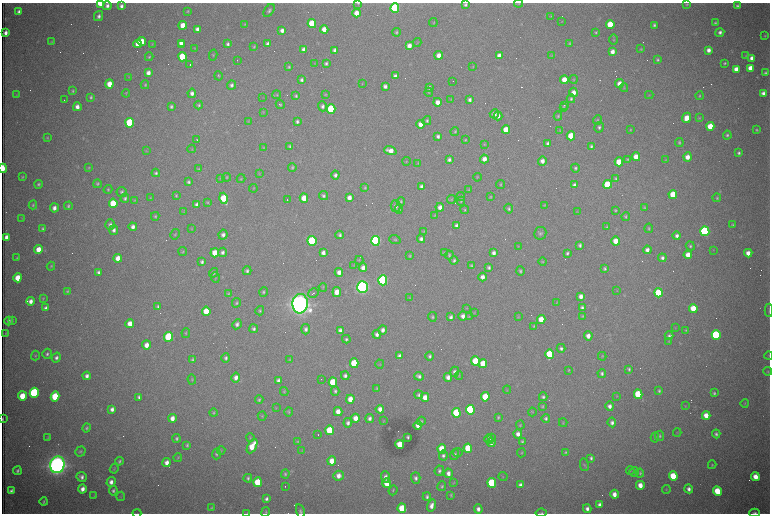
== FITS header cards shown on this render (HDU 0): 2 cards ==
NAXIS1  =                 1536 /fastest changing axis
NAXIS2  =                 1023 /next to fastest changing axis

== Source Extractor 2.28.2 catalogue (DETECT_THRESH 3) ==
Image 1536 x 1023 px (HDU 0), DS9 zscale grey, zoomed out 1/2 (1 PNG px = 2 x 2 image px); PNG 772 x 516 px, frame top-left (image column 1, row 1022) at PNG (2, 3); each listed source drawn as its Kron ellipse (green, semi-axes under 4 px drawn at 4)
Background 2990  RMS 34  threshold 101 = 3 sigma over >= 5 px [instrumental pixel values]
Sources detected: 604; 99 cannot appear on this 1/2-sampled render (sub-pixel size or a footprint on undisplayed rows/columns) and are neither listed nor drawn; of the other 505, the 500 brightest by FLUX_AUTO listed and drawn (5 fainter detections omitted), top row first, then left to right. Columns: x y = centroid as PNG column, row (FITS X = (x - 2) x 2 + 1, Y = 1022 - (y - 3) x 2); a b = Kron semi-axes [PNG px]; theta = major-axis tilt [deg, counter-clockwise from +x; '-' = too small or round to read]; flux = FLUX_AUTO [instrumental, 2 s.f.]
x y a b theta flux
100 3 4 3 - 1.9e+05
358 3 4 2 - 6.2e+03
519 3 4 3 - 4.7e+03
465 4 4 4 - 1.5e+04
687 4 4 3 - 8.8e+03
107 6 4 4 - 2.7e+04
121 6 4 3 - 2.5e+04
737 6 4 4 - 1.5e+04
395 8 5 4 - 1.1e+06
269 10 7 4 54 1.7e+04
187 11 4 3 - 7.4e+03
19 12 3 3 - 2.1e+04
356 13 4 4 - 8.2e+04
99 16 5 4 - 2.3e+04
551 16 3 2 - 4.6e+03
562 21 4 2 - 3.5e+03
433 23 4 3 - 4.9e+03
715 23 4 4 - 1.2e+04
245 24 3 3 - 6.1e+03
312 24 4 4 - 2.8e+05
610 24 4 4 - 2.0e+05
183 25 4 4 - 1.1e+05
654 25 3 3 - 1.3e+04
197 29 4 3 - 3.4e+04
324 29 4 4 - 6.6e+04
282 30 4 4 - 3.5e+04
396 32 4 3 - 1.0e+04
596 32 3 3 - 8.5e+03
720 32 4 4 - 2.4e+04
5 33 4 3 - 3.7e+04
765 36 4 3 - 7.3e+03
614 40 5 3 - 7.0e+03
51 41 4 3 - 5.6e+03
142 41 4 4 - 1.3e+05
417 42 4 2 - 4.4e+03
181 43 4 4 - 4.0e+04
570 43 4 3 - 8.4e+03
138 44 4 4 - 7.3e+04
152 44 3 3 - 4.5e+03
227 44 4 3 - 1.8e+04
268 44 4 3 - 2.4e+04
182 45 2 1 - 8.0e+03
409 46 4 4 - 5.3e+04
254 47 3 3 - 7.5e+03
195 48 3 2 - 3.9e+03
641 49 3 3 - 7.2e+03
304 50 4 4 - 4.9e+04
335 50 4 3 - 2.6e+04
709 50 4 4 - 3.8e+04
612 52 4 3 - 4.6e+04
213 55 5 3 - 8.0e+03
439 55 4 4 - 5.0e+04
746 55 4 3 - 6.4e+03
499 56 4 3 - 4.3e+04
552 56 4 3 - 4.5e+03
149 57 4 4 - 9.1e+03
182 57 4 4 - 3.0e+05
752 58 4 4 - 5.7e+04
237 60 2 1 - 4.6e+03
658 60 3 3 - 1.2e+04
315 63 3 2 - 3.5e+03
326 63 4 3 - 1.5e+04
724 63 3 3 - 9.8e+03
190 65 2 1 - 2.0e+05
289 67 4 3 - 9.7e+03
473 67 4 3 - 4.9e+03
750 68 4 4 - 9.3e+04
736 69 4 4 - 5.8e+04
148 73 4 4 - 4.1e+04
765 73 3 3 - 1.2e+04
218 76 5 3 - 8.1e+03
395 76 4 3 - 2.5e+04
129 77 3 2 - 3.7e+03
573 79 4 4 - 6.8e+03
301 80 4 4 - 1.8e+04
564 80 4 4 - 1.0e+05
453 81 2 1 - 7.8e+03
109 84 4 4 - 1.1e+05
362 84 3 2 - 4.1e+03
619 84 4 4 - 6.6e+04
145 85 4 3 - 9.0e+03
231 85 4 4 - 1.9e+04
385 86 4 3 - 2.5e+04
429 87 4 4 - 1.9e+04
624 88 4 3 - 7.2e+03
73 91 4 3 - 9.9e+03
429 92 4 3 - 6.0e+03
573 92 4 4 - 5.6e+04
126 93 4 3 - 6.1e+03
192 93 4 4 - 2.7e+04
763 93 4 3 - 2.8e+04
16 95 4 2 - 3.5e+03
277 95 4 4 - 9.2e+03
325 95 4 3 - 5.4e+03
649 95 4 3 - 5.8e+03
296 96 4 3 - 1.0e+04
700 96 4 3 - 8.2e+03
91 97 4 3 - 1.1e+04
263 98 4 1 - 3.8e+03
451 99 4 2 - 3.7e+03
571 99 4 4 - 1.3e+04
64 100 2 1 - 5.1e+03
469 100 4 3 - 2.2e+04
437 102 4 4 - 4.9e+04
199 105 4 4 - 1.1e+04
280 105 4 4 - 8.8e+03
564 105 2 1 - 3.6e+03
171 106 4 3 - 1.4e+04
322 106 5 4 - 2.2e+04
77 107 4 4 - 4.2e+04
563 107 4 3 - 6.3e+03
331 109 5 4 - 5.9e+05
263 112 4 2 - 5.1e+03
494 114 4 4 - 3.3e+04
498 116 4 4 - 3.2e+04
558 116 4 3 - 8.0e+03
687 118 5 4 - 9.4e+04
699 118 4 3 - 6.2e+03
597 120 5 4 - 8.4e+03
248 121 4 3 - 4.9e+03
427 121 4 4 - 1.2e+04
297 122 4 3 - 1.8e+04
130 123 5 4 - 6.0e+05
421 124 4 4 - 6.4e+04
710 126 4 4 - 1.6e+05
599 127 5 4 - 1.7e+04
506 130 4 4 - 1.4e+05
630 130 4 3 - 7.1e+03
756 130 4 3 - 9.3e+03
455 131 4 3 - 8.4e+03
560 131 4 3 - 4.9e+03
727 135 4 4 - 1.4e+04
438 136 4 4 - 1.9e+04
571 136 4 4 - 2.3e+05
47 138 4 3 - 6.6e+03
197 140 2 1 - 9.8e+03
465 140 4 3 - 6.9e+03
679 142 4 4 - 1.1e+04
548 143 4 3 - 2.1e+04
484 144 4 2 - 4.6e+03
290 146 4 3 - 1.1e+04
263 147 4 3 - 5.6e+03
591 147 3 3 - 1.4e+04
192 149 4 3 - 5.0e+03
146 151 3 2 - 4.3e+03
390 151 6 4 -19 6.9e+04
739 153 4 4 - 1.6e+04
636 157 4 4 - 9.9e+04
687 157 4 4 - 5.3e+04
484 159 4 4 - 5.3e+04
628 159 3 3 - 7.3e+03
449 160 4 3 - 1.9e+04
665 160 3 3 - 3.4e+03
406 161 4 3 - 5.6e+03
542 161 4 4 - 4.0e+04
619 162 4 4 - 1.4e+05
418 163 4 3 - 5.3e+03
292 167 4 4 - 1.0e+04
3 168 5 2 - 2.8e+05
89 168 4 3 - 5.6e+03
575 168 4 4 - 1.3e+04
198 169 4 4 - 7.9e+03
156 173 4 4 - 1.4e+04
259 174 4 2 - 4.2e+03
335 175 4 4 - 2.2e+04
22 177 3 3 - 7.5e+03
227 177 4 4 - 7.9e+03
477 177 4 3 - 4.9e+03
220 178 4 3 - 5.5e+03
241 179 4 3 - 7.2e+03
616 179 4 3 - 1.1e+04
188 182 4 4 - 1.5e+04
38 184 4 3 - 1.1e+04
97 184 4 4 - 1.1e+04
500 184 4 3 - 8.1e+03
574 185 4 4 - 2.2e+04
607 185 4 4 - 3.0e+05
421 186 4 3 - 2.3e+04
253 188 4 3 - 4.8e+03
365 188 4 4 - 7.6e+03
108 189 4 4 - 9.1e+03
469 190 4 3 - 6.8e+03
122 192 5 5 - 1.5e+04
673 194 4 4 - 1.8e+05
176 195 4 3 - 7.2e+03
323 196 5 4 - 1.7e+04
461 197 4 4 - 9.2e+03
491 197 4 3 - 6.0e+03
125 198 4 4 - 1.6e+04
150 198 3 3 - 4.6e+03
224 198 5 4 - 2.5e+05
304 198 4 4 - 1.3e+05
349 198 4 3 - 4.5e+04
717 198 4 4 - 9.5e+03
135 200 4 3 - 4.7e+03
287 200 3 1 - 3.5e+03
451 200 4 3 - 6.9e+03
401 201 4 4 - 1.0e+04
461 201 4 4 - 7.6e+03
207 202 4 3 - 7.1e+03
113 203 4 4 - 2.5e+05
197 204 4 3 - 2.5e+04
33 205 4 3 - 8.5e+03
544 205 4 3 - 5.9e+03
68 206 4 3 - 1.2e+04
396 206 6 5 - 2.5e+04
440 207 4 4 - 3.8e+04
645 207 4 3 - 6.9e+03
54 208 4 4 - 3.7e+04
399 209 4 4 - 1.1e+04
509 209 5 4 - 1.3e+04
465 210 4 3 - 8.2e+03
615 210 3 3 - 7.9e+03
183 212 4 3 - 4.5e+03
578 212 4 2 - 3.7e+03
435 215 3 3 - 4.1e+03
155 216 4 3 - 8.5e+03
625 217 4 4 - 1.0e+04
22 218 3 3 - 4.4e+03
110 224 5 5 - 2.0e+04
733 225 4 3 - 8.8e+03
457 226 4 3 - 3.9e+04
133 227 4 4 - 3.1e+04
607 227 4 3 - 8.6e+03
649 228 5 4 - 1.0e+04
43 229 4 3 - 1.3e+04
192 229 4 3 - 5.1e+03
114 230 5 4 - 2.5e+04
424 231 4 3 - 5.9e+03
705 231 5 4 - 1.3e+06
540 233 6 6 - 1.7e+04
175 234 5 3 - 6.8e+03
223 235 5 4 - 2.5e+04
340 235 4 4 - 1.6e+04
677 236 4 4 - 2.5e+04
6 237 4 3 - 3.7e+04
395 239 6 4 -18 1.1e+04
421 239 4 3 - 2.2e+04
312 241 5 4 - 7.8e+05
376 241 5 4 - 1.7e+06
616 241 4 4 - 1.0e+05
580 245 3 3 - 1.5e+04
518 246 3 3 - 4.1e+03
690 246 4 4 - 1.1e+04
38 249 4 4 - 8.2e+04
647 250 4 4 - 3.5e+04
714 250 3 2 - 3.3e+03
183 251 4 3 - 7.9e+03
222 252 4 4 - 2.3e+04
215 253 4 4 - 1.1e+05
323 253 4 3 - 3.3e+04
444 253 4 3 - 6.9e+03
494 253 4 3 - 2.9e+04
567 253 4 3 - 1.4e+04
748 253 4 4 - 6.1e+04
449 255 4 3 - 9.3e+03
688 255 4 4 - 9.0e+04
410 256 3 3 - 6.9e+03
17 258 3 3 - 8.3e+03
118 258 4 4 - 8.2e+04
662 258 4 4 - 2.1e+04
359 260 4 4 - 6.2e+03
454 260 4 3 - 1.3e+04
202 262 3 3 - 1.7e+04
543 262 4 3 - 5.4e+03
354 265 4 2 - 3.9e+03
471 265 4 4 - 1.1e+04
51 266 4 3 - 7.8e+03
363 268 4 4 - 3.8e+04
489 268 4 3 - 1.4e+04
605 269 4 4 - 1.2e+04
247 271 4 4 - 1.8e+04
520 271 4 4 - 1.1e+04
98 272 4 3 - 1.8e+04
339 272 4 3 - 4.6e+04
213 273 5 4 - 9.5e+03
483 277 4 4 - 4.2e+04
18 278 4 4 - 1.3e+05
215 278 5 3 - 6.3e+03
383 280 5 4 - 1.8e+06
323 287 4 3 - 5.6e+03
362 287 6 5 - 3.6e+06
67 291 4 3 - 9.6e+03
617 291 3 3 - 4.3e+03
263 292 5 3 - 1.1e+04
337 292 5 4 - 7.9e+04
313 293 5 2 - 8.6e+03
659 293 4 4 - 4.1e+05
228 294 4 3 - 8.3e+03
581 296 4 3 - 4.1e+04
43 298 4 3 - 6.3e+03
410 298 4 3 - 4.7e+03
31 301 4 3 - 4.1e+04
557 302 3 3 - 4.0e+03
236 303 5 4 - 1.1e+04
300 304 9 7 85 9.7e+06
158 306 4 3 - 1.4e+04
46 308 4 3 - 2.4e+04
467 308 4 3 - 4.8e+03
582 308 4 4 - 1.7e+04
693 308 4 4 - 1.6e+05
769 310 7 2 87 7.8e+03
206 311 4 4 - 1.3e+05
260 311 5 4 - 1.1e+04
474 313 4 3 - 5.0e+03
463 316 5 4 - 3.4e+04
582 316 4 3 - 7.2e+03
432 317 5 4 - 1.1e+04
451 317 4 3 - 2.1e+04
469 317 4 3 - 4.9e+03
518 317 4 3 - 5.6e+03
541 319 4 4 - 1.3e+05
9 321 4 4 - 2.2e+04
12 321 4 2 - 6.8e+03
130 324 4 4 - 7.6e+04
237 324 5 4 - 2.5e+04
534 326 4 3 - 6.7e+03
675 328 3 3 - 4.9e+03
254 329 4 4 - 1.8e+04
306 329 5 4 - 2.2e+04
340 330 4 3 - 2.4e+04
383 330 4 4 - 2.9e+04
686 330 4 3 - 6.1e+03
186 333 5 3 - 7.9e+03
6 334 4 2 - 4.3e+03
377 334 4 4 - 2.7e+04
716 335 5 4 - 9.9e+05
588 336 4 4 - 5.0e+04
669 336 4 4 - 1.4e+04
168 337 5 4 - 5.7e+05
346 339 4 4 - 1.3e+04
669 341 3 3 - 4.7e+03
146 345 4 4 - 5.3e+04
561 348 4 4 - 1.7e+04
47 354 5 4 - 1.6e+04
550 354 5 4 - 3.7e+05
35 355 5 3 - 6.8e+03
769 355 4 2 - 4.5e+03
399 356 4 3 - 2.0e+04
430 356 4 4 - 1.5e+04
602 356 4 3 - 6.0e+03
56 358 5 4 - 2.2e+04
226 358 4 4 - 1.7e+04
192 360 4 3 - 1.1e+04
290 360 3 3 - 5.6e+03
475 361 5 4 - 2.8e+05
354 363 5 4 - 3.4e+05
380 364 4 2 - 4.9e+03
483 364 4 4 - 1.7e+05
629 369 4 3 - 1.2e+04
568 370 4 3 - 7.0e+03
768 371 4 4 - 6.7e+03
455 372 5 4 - 2.7e+04
602 373 4 4 - 1.5e+04
87 376 4 3 - 2.8e+04
345 376 4 3 - 2.1e+04
419 376 5 4 - 2.3e+04
459 376 4 3 - 6.0e+03
236 377 5 4 - 4.0e+04
448 377 4 3 - 3.8e+04
192 379 5 3 - 7.8e+03
321 379 2 1 - 4.9e+03
278 381 4 3 - 2.7e+04
333 382 5 4 - 3.1e+05
377 388 4 3 - 8.5e+03
507 390 4 2 - 4.9e+03
284 391 4 4 - 8.2e+03
335 391 5 4 - 1.5e+04
659 391 4 3 - 1.0e+04
34 393 5 4 - 9.9e+05
714 393 4 3 - 1.3e+04
638 394 5 4 - 3.0e+05
419 395 4 4 - 1.5e+04
22 396 5 4 - 1.3e+05
617 396 3 3 - 4.9e+03
55 397 5 4 - 3.5e+05
139 397 4 3 - 1.8e+04
425 397 4 4 - 6.2e+04
485 397 5 4 - 1.9e+05
543 397 4 4 - 1.6e+04
350 399 4 4 - 7.9e+04
259 400 4 4 - 1.2e+04
745 403 4 3 - 6.1e+03
610 406 4 4 - 3.4e+04
685 406 4 3 - 5.2e+03
542 407 4 3 - 7.8e+03
276 408 4 3 - 4.7e+03
112 409 4 3 - 3.0e+04
380 409 4 4 - 4.7e+04
470 410 5 4 - 8.0e+05
289 412 4 3 - 8.2e+03
338 412 4 4 - 6.8e+04
532 412 4 3 - 6.1e+03
214 413 4 4 - 9.0e+03
456 413 5 4 - 4.6e+05
706 415 4 4 - 8.4e+04
262 416 5 3 - 7.6e+03
498 417 4 3 - 9.9e+03
172 418 4 4 - 5.3e+04
355 418 4 4 - 7.1e+04
370 418 4 4 - 2.4e+04
546 418 4 4 - 1.6e+04
3 419 3 1 - 6.7e+03
384 421 3 3 - 3.9e+03
421 421 4 4 - 9.3e+03
612 422 5 4 - 2.5e+04
348 423 5 4 - 2.2e+04
563 423 4 3 - 5.7e+03
418 425 4 3 - 4.6e+04
520 425 4 3 - 7.0e+03
87 428 4 4 - 1.2e+04
329 430 5 4 - 2.8e+05
677 433 4 2 - 4.5e+03
518 434 4 4 - 4.0e+04
716 434 4 4 - 1.5e+04
318 435 2 1 - 3.8e+03
660 436 5 4 - 1.2e+04
48 437 4 3 - 7.0e+03
408 437 3 3 - 1.1e+04
491 437 2 1 - 1.4e+05
177 438 4 3 - 1.2e+04
250 438 4 4 - 7.5e+03
655 438 5 4 - 1.1e+04
489 439 5 4 - 4.7e+04
298 441 4 4 - 7.1e+03
522 442 4 3 - 1.1e+04
491 443 4 3 - 3.4e+04
187 445 4 3 - 1.0e+04
400 445 4 4 - 1.6e+05
252 446 8 4 62 1.3e+05
468 448 5 4 - 2.5e+05
442 449 5 4 - 2.0e+05
221 450 4 3 - 4.5e+03
80 451 5 4 - 1.2e+04
302 451 3 3 - 3.9e+03
565 452 3 3 - 8.4e+03
458 453 4 4 - 8.3e+03
521 453 4 3 - 6.1e+03
216 454 5 4 - 1.2e+04
443 455 5 4 - 1.7e+04
455 455 5 4 - 2.0e+04
178 458 4 3 - 5.1e+03
591 458 4 3 - 1.5e+04
119 461 4 3 - 1.2e+04
332 461 4 4 - 8.6e+04
167 462 5 4 - 4.4e+04
57 465 8 7 - 7.9e+06
584 465 6 4 -77 9.4e+03
712 465 4 4 - 7.3e+03
114 469 5 3 - 7.4e+03
630 470 4 3 - 5.9e+03
17 471 4 3 - 1.5e+04
439 471 5 4 - 1.6e+04
634 472 5 4 - 1.2e+04
448 473 5 4 - 3.8e+04
640 473 4 4 - 1.0e+04
285 474 4 3 - 1.1e+04
339 476 5 5 - 5.1e+04
673 476 5 4 - 2.7e+05
81 477 5 5 - 2.8e+04
385 477 6 4 -87 3.2e+04
503 477 4 3 - 5.9e+03
755 477 4 4 - 8.8e+04
248 478 4 3 - 1.3e+04
416 478 5 4 - 2.3e+04
111 482 5 4 - 3.6e+04
258 482 5 4 - 2.2e+05
387 483 5 4 - 1.5e+05
453 483 3 3 - 4.3e+03
492 483 5 4 - 5.6e+05
520 485 4 3 - 2.5e+04
640 485 4 4 - 7.9e+04
285 486 2 1 - 3.7e+03
442 486 5 4 - 1.1e+04
82 489 4 4 - 4.6e+04
689 489 4 4 - 2.9e+04
393 490 5 3 - 7.1e+03
666 490 4 3 - 6.1e+03
11 491 4 3 - 2.1e+04
113 491 5 4 - 1.6e+04
717 491 5 4 - 2.2e+05
614 494 4 4 - 5.7e+04
94 495 4 2 - 3.6e+03
451 495 3 2 - 7.8e+03
121 496 5 3 - 6.0e+03
427 497 4 3 - 1.6e+04
266 499 4 3 - 2.1e+04
44 502 4 3 - 1.0e+04
600 505 4 3 - 3.1e+04
432 506 6 3 73 4.6e+04
211 508 4 3 - 6.5e+03
402 508 5 4 - 2.3e+05
478 509 5 4 - 3.4e+04
587 509 4 3 - 3.1e+04
300 511 7 4 -75 1.5e+04
266 512 5 4 - 8.3e+03
137 513 4 2 - 4.1e+03
247 513 4 3 - 4.9e+03
541 513 5 3 - 9.7e+03
755 513 5 3 - 1.3e+04
At the frame edge (FLAGS 8, measured only in part): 12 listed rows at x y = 100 3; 358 3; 519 3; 465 4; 3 168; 769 310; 3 419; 300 511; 137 513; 247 513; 541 513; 755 513
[5 fainter detections neither listed nor drawn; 99 sub-pixel or undisplayed-footprint detections neither listed nor drawn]